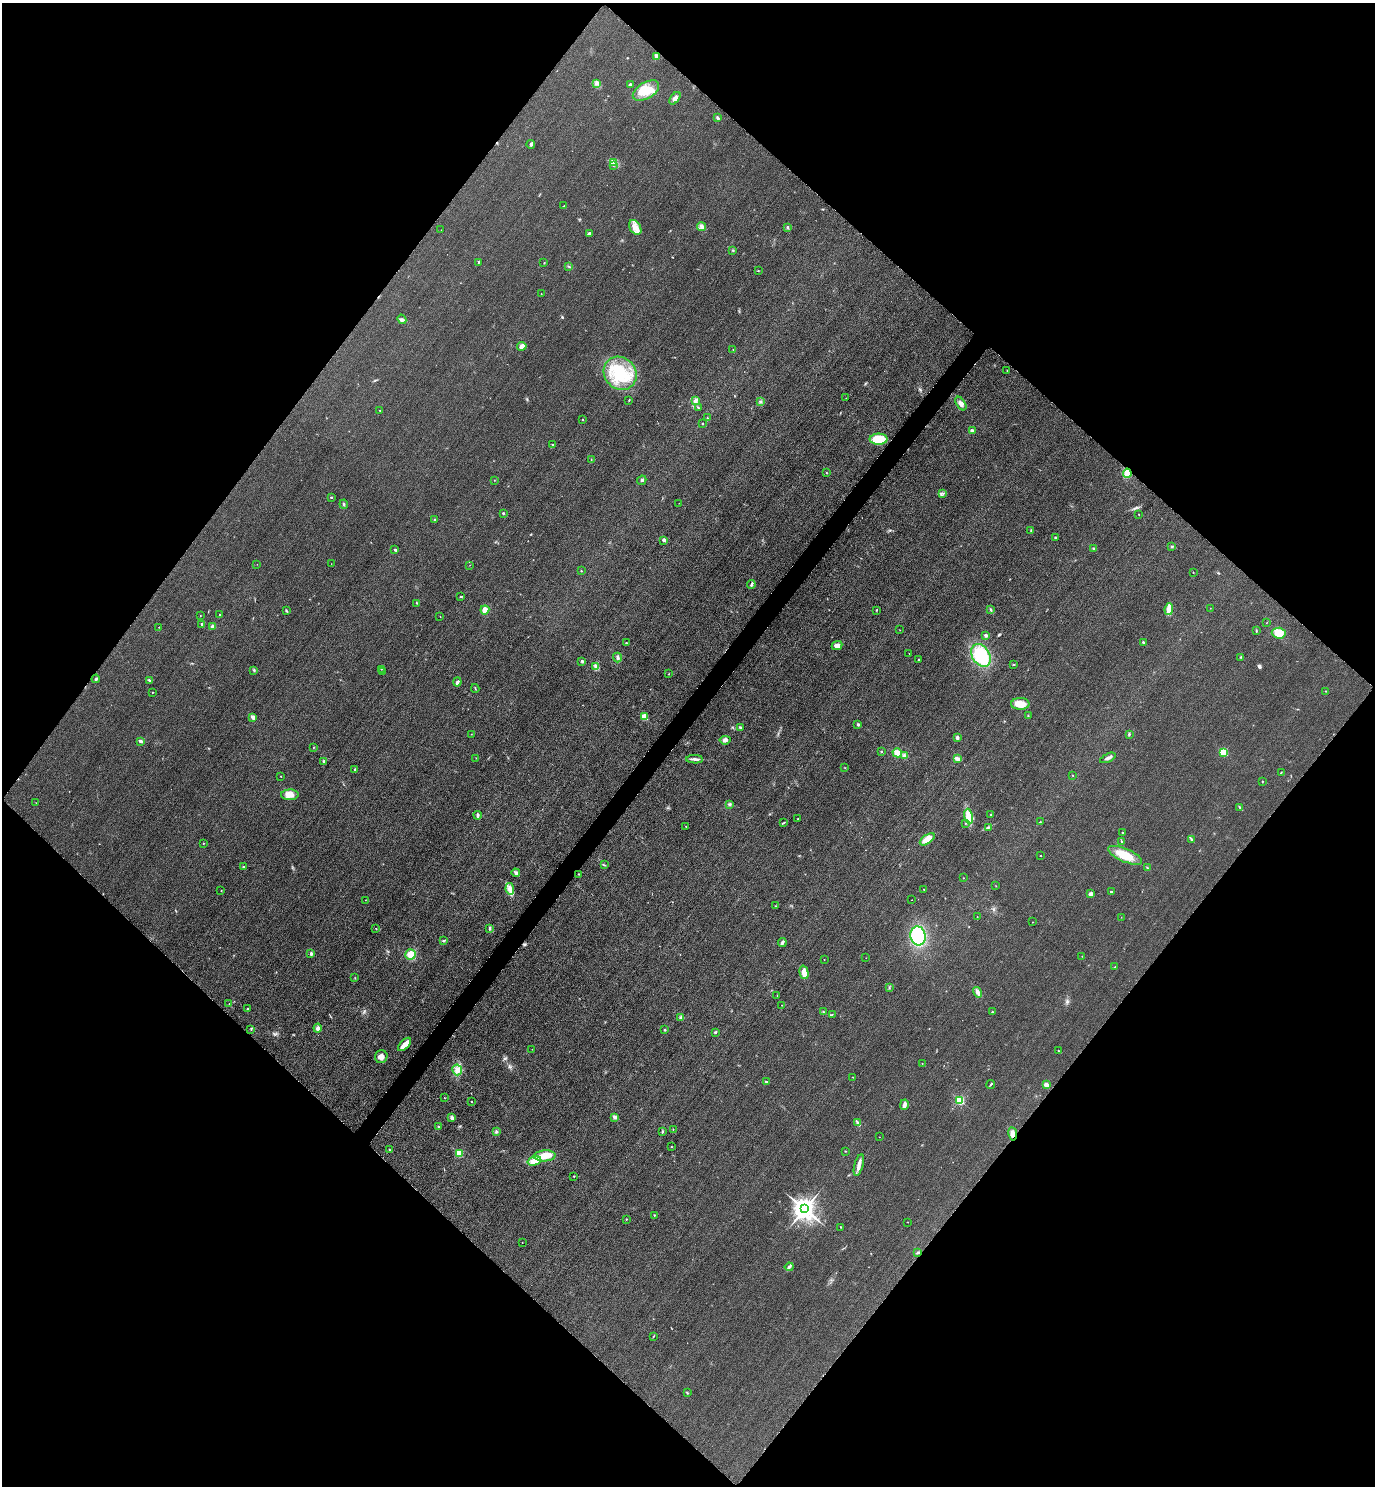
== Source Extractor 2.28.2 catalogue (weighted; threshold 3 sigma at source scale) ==
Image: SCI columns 325-5814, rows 30-5965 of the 5996 x 5993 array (HDU 1 of 3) = the unmasked area's bounding box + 8 px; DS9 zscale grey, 4 x 4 block average (1 PNG px = mean of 4 x 4 image px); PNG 1377 x 1488 px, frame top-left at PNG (2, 3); each listed source drawn as its Kron ellipse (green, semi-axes under 4 px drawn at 4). Shown black and unused: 51% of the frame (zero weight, under 3 of 4 exposures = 3% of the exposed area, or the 3 px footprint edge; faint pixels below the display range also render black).
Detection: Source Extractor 2.28.2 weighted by HDU 2 'WHT'. Background 0.0498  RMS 0.017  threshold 0.0754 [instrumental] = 3 sigma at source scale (4.5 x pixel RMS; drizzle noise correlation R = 1.50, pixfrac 1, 0.05/0.05 arcsec/px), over >= 5 px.
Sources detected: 247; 1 too faint to see at this stretch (4 x 4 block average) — neither listed nor drawn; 6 coinciding with a brighter row at this scale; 4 inside a brighter listed object's ellipse — not listed separately; the other 236 listed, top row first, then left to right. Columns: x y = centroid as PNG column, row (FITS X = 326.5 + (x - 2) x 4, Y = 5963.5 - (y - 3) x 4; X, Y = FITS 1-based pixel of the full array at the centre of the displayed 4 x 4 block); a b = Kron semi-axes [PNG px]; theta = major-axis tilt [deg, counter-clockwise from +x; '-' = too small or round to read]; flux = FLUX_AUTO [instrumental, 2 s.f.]
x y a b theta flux
656 56 2 2 - 44
596 83 3 2 - 11
630 85 2 2 - 39
646 91 14 8 31 180
675 98 7 4 53 46
718 118 3 2 - 21
531 145 4 2 - 15
613 162 2 2 - 11
613 166 2 2 - 3.1
564 206 4 2 - 6.7
635 227 8 5 -57 69
701 227 5 4 - 34
787 227 3 2 - 12
441 230 2 2 - 1.6
589 233 3 3 - 18
733 250 2 2 - 9
478 262 2 2 - 9.4
544 263 2 2 - 4.6
569 267 3 2 - 8.7
758 271 2 2 - 3.6
541 294 2 2 - 2.2
402 319 5 3 - 22
522 346 5 4 - 55
733 349 2 2 - 2.2
1007 371 2 2 - 3.2
620 373 17 15 -46 400
846 398 2 2 - 3.1
629 401 2 2 - 5.6
695 401 3 2 - 11
760 401 2 2 - 3.9
961 404 7 4 -56 46
698 407 2 2 - 6.5
380 410 2 2 - 3.3
707 418 2 2 - 4.3
582 420 2 2 - 12
702 423 2 2 - 6.6
972 431 3 3 - 15
879 439 9 5 1 250
553 444 2 2 - 8.7
591 459 2 2 - 4.1
826 473 2 2 - 6.7
1127 473 4 3 - 120
494 480 2 2 - 3.3
642 480 5 2 - 16
943 494 2 2 - 4.2
331 497 2 2 - 30
679 503 2 2 - 1.8
344 504 4 2 - 12
503 513 2 2 - 9
1139 514 2 2 - 4.1
434 520 2 2 - 6.5
1031 530 3 2 - 6.7
1055 538 3 2 - 9.4
664 541 3 2 - 11
1172 546 3 2 - 9.2
1094 548 3 2 - 11
395 550 2 2 - 19
257 564 2 2 - 3
331 564 2 2 - 1.5
470 565 2 2 - 2.1
581 571 2 2 - 9.8
1193 572 2 2 - 3.5
751 585 4 2 - 15
461 596 4 2 - 9.2
416 603 2 2 - 3.4
1210 608 2 2 - 2.1
1169 609 6 3 82 160
485 610 4 4 - 61
877 610 2 2 - 6.6
990 610 2 2 - 5.9
287 611 3 2 - 7.9
200 615 2 2 - 3.2
220 615 2 2 - 4.2
440 617 2 2 - 2.8
1267 622 2 2 - 2.3
202 624 2 2 - 42
213 626 2 2 - 150
159 627 2 2 - 3.2
900 630 2 2 - 2.2
1256 631 3 2 - 6.8
1279 633 7 5 -4 120
986 635 2 2 - 82
1143 642 3 2 - 13
626 643 3 2 - 6.7
837 645 5 3 - 50
909 654 2 2 - 2
981 655 12 8 -58 550
617 657 5 3 - 20
1241 657 2 2 - 6.4
919 660 2 2 - 4.6
582 661 3 2 - 13
1013 665 3 2 - 6.1
596 666 4 3 - 19
381 669 2 2 - 4.5
254 670 3 2 - 9.4
382 672 2 2 - 3.3
669 674 2 2 - 8
96 679 4 2 - 9.9
149 680 3 2 - 10
457 682 4 3 - 25
475 688 4 2 - 7.3
1326 691 2 2 - 2.7
152 692 2 2 - 3.7
1020 704 9 6 -1 130
1028 716 2 2 - 5.7
252 717 4 3 - 18
644 717 4 3 - 88
858 724 2 2 - 59
740 727 3 2 - 11
471 734 2 2 - 3.1
1129 734 3 2 - 7.3
957 737 4 3 - 15
725 740 5 3 - 33
141 741 3 2 - 33
313 748 2 2 - 4.1
881 751 2 2 - 6.2
1224 752 2 2 - 750
897 753 5 4 - 92
905 756 4 3 - 26
476 758 2 2 - 5.3
1108 758 8 3 26 30
695 759 8 3 -2 30
958 759 4 3 - 31
324 761 3 2 - 13
845 768 2 2 - 3.2
355 769 3 2 - 12
1281 772 3 2 - 5.7
1072 775 2 2 - 3.6
281 776 2 2 - 3.8
1262 782 2 2 - 3.2
290 795 9 5 2 87
36 803 2 2 - 2.5
730 804 3 3 - 15
1240 807 3 2 - 7.5
991 814 2 2 - 4.6
478 815 4 2 - 21
969 816 8 4 -79 95
798 819 2 2 - 5.3
1040 822 3 2 - 5.3
783 823 4 2 - 8.6
965 823 2 2 - 3.4
686 826 2 2 - 4.2
988 828 3 2 - 6.8
1122 832 2 2 - 4.6
927 839 8 4 36 110
1191 839 4 2 - 11
1121 841 3 2 - 6.9
203 843 2 2 - 9.2
1041 855 2 2 - 3.5
1125 855 18 6 -22 210
604 865 4 2 - 9.6
243 867 3 2 - 11
1147 868 2 2 - 5.7
516 873 4 3 - 21
579 874 2 2 - 6.1
963 878 2 2 - 3.8
996 886 2 2 - 3
510 889 6 4 -82 40
924 890 2 2 - 4.4
221 891 2 2 - 4.1
1111 892 2 2 - 29
1090 894 2 2 - 140
365 900 2 2 - 2.1
912 900 2 2 - 2.3
776 906 2 2 - 4.6
977 917 2 2 - 3.9
1121 917 2 2 - 2
1033 922 2 2 - 2.7
376 928 2 2 - 3.9
489 928 3 2 - 11
918 936 9 7 -81 640
444 940 3 2 - 9.8
782 943 4 3 - 17
311 954 3 2 - 19
411 954 5 5 - 98
1082 956 2 2 - 2.2
866 958 2 2 - 1.7
824 960 2 2 - 3.1
1115 967 2 2 - 5
804 972 7 4 -76 85
355 978 2 2 - 3.9
889 987 2 2 - 3.5
978 992 5 3 - 40
777 996 2 2 - 3.3
229 1003 2 2 - 2.8
782 1005 2 2 - 2.6
247 1009 4 2 - 9
823 1012 2 2 - 4.9
992 1012 2 2 - 6.6
832 1014 2 2 - 3.2
681 1017 3 3 - 20
318 1028 4 4 - 30
251 1030 2 2 - 5.7
665 1030 2 2 - 27
715 1032 2 2 - 12
405 1044 8 3 46 120
532 1049 2 2 - 2.4
1059 1051 3 2 - 6.7
381 1057 6 6 - 47
922 1063 2 2 - 2.8
457 1070 5 4 - 60
853 1077 2 2 - 4.1
766 1082 3 2 - 13
990 1085 4 2 - 9.3
1046 1085 4 3 - 57
445 1098 2 2 - 3.2
960 1100 2 2 - 970
471 1102 2 2 - 4.8
904 1105 5 3 - 32
615 1117 4 3 - 24
452 1118 3 3 - 24
858 1123 2 2 - 5.5
438 1127 2 2 - 5.8
673 1129 2 2 - 5
662 1131 3 2 - 7.7
496 1132 2 2 - 4.1
1013 1134 7 4 -81 57
879 1137 2 2 - 1.9
671 1147 2 2 - 4.3
389 1149 2 2 - 3.9
845 1151 2 2 - 4.5
459 1153 2 2 - 590
545 1156 11 5 4 140
534 1161 7 4 16 100
859 1165 11 3 75 53
574 1176 2 2 - 10
804 1209 4 3 - 11000
654 1215 2 2 - 6.1
626 1219 2 2 - 11
907 1222 2 2 - 2.5
840 1227 2 2 - 5.8
522 1243 2 2 - 3.5
917 1253 3 2 - 11
789 1267 4 2 - 15
653 1336 3 2 - 4.9
687 1393 3 2 - 7.1
Overlapping masked pixels (flux is a lower limit): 2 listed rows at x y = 1127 473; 1013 1134
Diffuse or blended objects may show on this block-average render without a row.